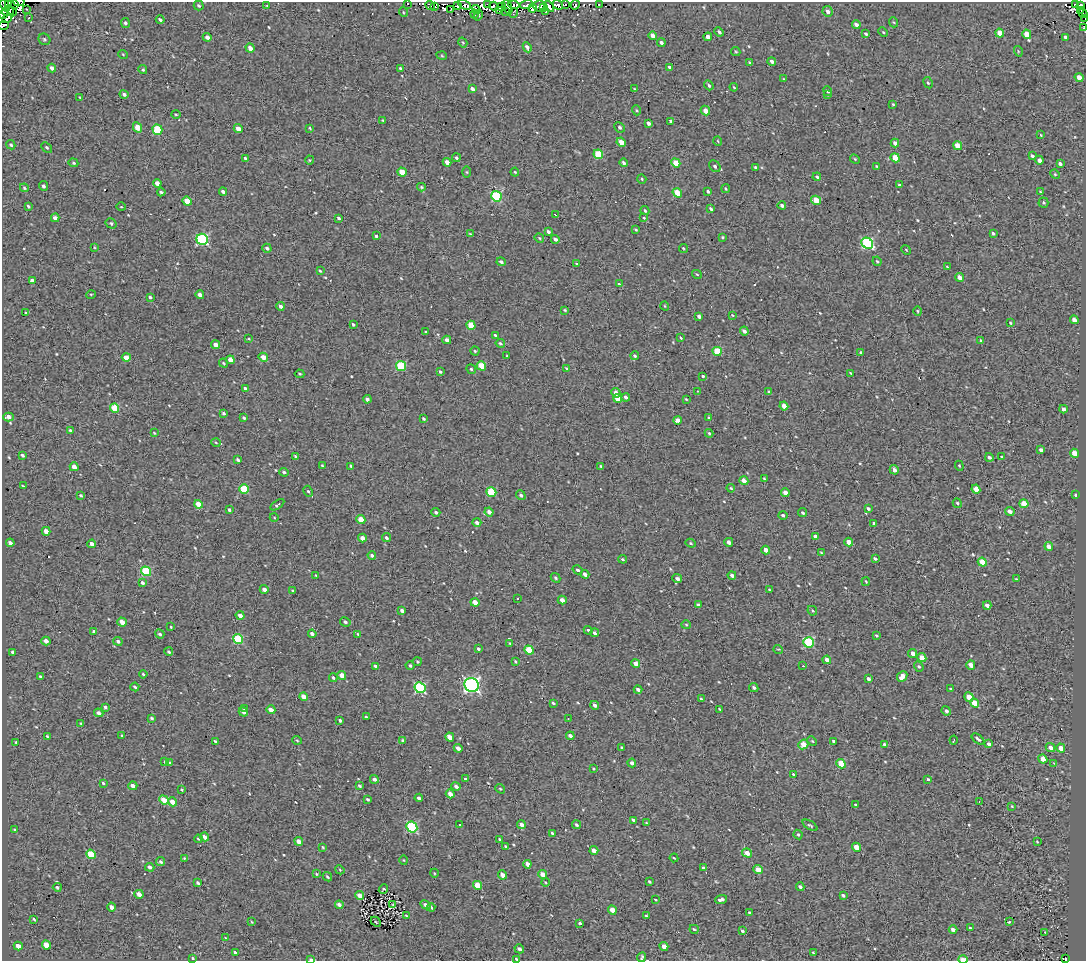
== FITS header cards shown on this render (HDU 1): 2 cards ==
NAXIS1  =                 1084
NAXIS2  =                  959

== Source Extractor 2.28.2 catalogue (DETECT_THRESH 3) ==
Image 1084 x 959 px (HDU 1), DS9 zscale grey, 1 PNG px = 1 image px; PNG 1088 x 963 px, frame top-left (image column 1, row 959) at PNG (2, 2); each listed source drawn as its Kron ellipse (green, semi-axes under 4 px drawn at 4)
Background 0.733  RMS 4.7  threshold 14.2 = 3 sigma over >= 5 px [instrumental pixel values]
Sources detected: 560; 4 with non-positive FLUX_AUTO (blend fragments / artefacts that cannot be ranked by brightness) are neither listed nor drawn; of the other 556, the 500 brightest by FLUX_AUTO listed and drawn (56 fainter detections omitted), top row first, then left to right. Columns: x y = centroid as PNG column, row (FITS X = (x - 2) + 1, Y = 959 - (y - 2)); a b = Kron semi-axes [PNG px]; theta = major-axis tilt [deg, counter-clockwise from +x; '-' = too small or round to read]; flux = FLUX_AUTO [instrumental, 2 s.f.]
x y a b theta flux
19 2 5 2 - 600
9 3 3 3 - 12000
15 3 3 2 - 1900
408 3 3 2 - 340
5 4 6 4 -78 19000
488 4 4 2 - 760
565 4 4 3 - 1200
599 4 2 2 - 290
1076 4 4 3 - 1400
430 5 5 3 - 1800
458 5 3 3 - 5900
465 5 6 4 -28 16000
514 5 5 4 - 9900
526 5 6 3 17 17000
558 5 5 4 - 3000
575 5 4 3 - 1300
1080 5 4 3 - 1800
199 6 5 4 - 520
267 6 3 3 - 290
434 6 3 2 - 5500
494 6 4 3 - 9600
540 6 7 5 -6 4700
549 6 6 3 -53 2200
502 7 4 2 - 1800
507 7 7 2 -68 1000
544 7 3 2 - 320
532 8 4 3 - 9200
27 9 3 2 - 260
451 9 3 2 - 270
476 10 4 3 - 2500
499 10 3 2 - 3800
1081 10 3 2 - 1300
8 11 6 2 13 2500
506 11 3 2 - 360
546 11 3 2 - 280
828 11 5 5 - 1200
12 12 4 3 - 7100
403 12 5 3 - 290
514 13 5 2 - 370
1083 13 4 2 - 1300
474 14 4 3 - 270
2 15 4 2 - 1200
478 15 5 4 - 490
7 18 5 3 - 3600
29 18 3 2 - 470
1085 19 3 2 - 660
160 20 4 3 - 650
893 22 5 3 - 310
125 23 5 4 - 680
856 24 4 3 - 1400
4 26 5 2 - 1200
1084 28 2 2 - 320
719 32 5 3 - 790
883 32 5 3 - 310
1000 33 4 4 - 6000
866 34 4 3 - 600
1027 34 5 4 - 5600
653 36 4 3 - 2100
207 37 4 4 - 1400
708 37 4 3 - 1800
1066 37 4 3 - 950
44 39 6 5 - 600
463 43 5 3 - 320
661 43 4 3 - 700
527 47 5 3 - 1500
250 48 5 4 - 1800
736 51 5 3 - 290
1018 51 5 3 - 270
123 54 5 3 - 270
442 56 5 3 - 290
772 61 4 3 - 1000
749 63 4 3 - 300
670 67 4 3 - 1000
52 68 4 3 - 1100
401 69 4 3 - 760
143 70 4 4 - 480
1079 77 5 4 - 3100
784 79 3 3 - 270
928 83 6 4 -61 460
709 85 5 3 - 590
734 87 4 3 - 330
472 89 4 3 - 1200
634 89 3 3 - 280
827 91 5 4 - 730
124 94 4 4 - 720
827 95 3 3 - 480
80 98 3 2 - 270
893 104 3 2 - 270
636 110 5 3 - 330
705 111 5 4 - 2400
176 114 4 3 - 340
383 120 3 2 - 290
671 121 4 3 - 620
648 123 4 3 - 1500
137 127 5 4 - 4500
620 127 5 5 - 660
310 128 3 2 - 310
238 129 4 4 - 2400
157 130 5 5 - 14000
1041 135 4 3 - 300
718 141 5 3 - 250
621 142 5 4 - 4000
895 143 4 3 - 1300
11 145 5 4 - 550
958 145 5 4 - 4200
47 147 6 4 -44 490
598 154 5 4 - 12000
1032 156 4 3 - 650
245 158 3 3 - 520
456 158 4 4 - 650
895 158 5 4 - 5800
855 159 5 4 - 400
310 160 4 4 - 320
1039 160 4 4 - 1200
447 162 4 4 - 2000
73 163 5 4 - 380
623 163 4 3 - 780
676 163 5 4 - 6100
1060 164 4 3 - 820
715 166 6 5 - 770
876 166 3 3 - 300
756 168 4 3 - 1100
402 172 5 4 - 4400
467 172 5 3 - 330
515 172 4 3 - 290
1055 174 5 4 - 430
817 177 4 3 - 590
642 179 5 4 - 370
157 183 4 3 - 1800
899 185 4 3 - 400
43 186 5 4 - 810
421 187 4 3 - 380
24 188 4 4 - 450
726 189 4 3 - 360
708 191 3 3 - 540
161 192 4 3 - 720
223 192 4 3 - 930
1040 192 3 2 - 340
677 193 5 4 - 7600
496 196 5 5 - 29000
816 200 5 4 - 5800
187 201 5 4 - 6000
1043 203 5 5 - 510
782 205 4 3 - 1100
28 206 4 3 - 530
121 207 4 3 - 270
711 209 4 3 - 630
645 211 4 3 - 410
555 215 4 2 - 250
55 218 4 4 - 1500
339 218 3 3 - 560
644 218 3 2 - 250
111 223 6 5 - 570
636 230 3 2 - 320
548 232 4 3 - 680
993 233 4 3 - 550
470 234 4 3 - 330
376 236 3 3 - 900
722 237 3 2 - 300
539 238 5 4 - 380
202 239 6 5 - 41000
555 239 4 3 - 1100
867 243 6 5 - 38000
94 247 4 2 - 270
267 248 5 4 - 810
683 248 4 3 - 330
906 250 5 4 - 310
877 261 5 4 - 350
501 262 4 4 - 920
577 264 3 3 - 480
947 267 3 2 - 290
320 271 4 3 - 310
697 274 5 3 - 290
960 277 4 3 - 2600
32 281 4 4 - 1300
619 284 4 3 - 360
91 294 5 3 - 260
200 295 4 3 - 1200
150 297 4 3 - 620
280 306 4 3 - 960
665 306 4 3 - 250
565 310 3 3 - 330
918 311 4 3 - 280
26 313 3 2 - 250
732 315 4 3 - 250
699 316 4 3 - 1100
1074 320 4 4 - 2000
1010 323 3 2 - 430
353 324 3 3 - 460
471 325 5 4 - 8300
744 331 4 3 - 1100
426 332 3 2 - 300
495 335 3 3 - 340
681 338 3 2 - 310
248 339 4 2 - 270
447 340 4 3 - 1600
981 341 3 3 - 400
500 343 4 3 - 590
215 345 5 4 - 2000
475 351 4 4 - 430
717 351 5 4 - 10000
860 352 4 3 - 350
507 356 3 2 - 290
635 356 4 3 - 470
126 357 4 4 - 3400
263 357 5 4 - 3200
230 360 4 4 - 2600
224 363 5 3 - 420
401 366 5 5 - 14000
481 366 5 4 - 8700
567 368 4 3 - 450
471 369 5 4 - 590
440 372 3 3 - 450
850 373 3 2 - 380
300 374 5 3 - 360
703 376 3 3 - 2400
245 388 4 3 - 690
697 391 2 2 - 300
769 392 4 3 - 450
616 393 5 4 - 1900
626 397 4 3 - 820
618 398 4 4 - 6300
367 399 4 3 - 960
686 399 3 2 - 250
784 406 4 4 - 3200
115 408 5 4 - 9200
1063 409 4 3 - 1200
224 413 4 3 - 650
8 417 5 4 - 1900
244 418 3 3 - 540
709 418 3 3 - 520
423 419 4 3 - 460
678 420 4 4 - 1600
70 430 4 3 - 390
154 433 4 3 - 270
709 433 4 3 - 390
216 443 5 3 - 310
1041 450 4 3 - 890
1075 453 5 4 - 4400
22 455 4 3 - 620
295 456 4 3 - 530
989 457 4 4 - 750
1002 457 3 2 - 280
238 460 4 3 - 690
322 466 3 2 - 300
351 466 3 3 - 530
601 466 4 3 - 400
959 466 5 4 - 320
74 467 4 4 - 2500
894 470 5 4 - 1300
284 472 4 3 - 610
764 479 4 3 - 340
744 481 4 3 - 3300
23 486 3 2 - 280
731 488 4 3 - 350
244 489 5 4 - 13000
976 489 4 4 - 2900
308 491 6 4 -65 550
491 492 5 4 - 15000
785 493 4 4 - 2100
521 495 5 4 - 790
1076 495 3 3 - 470
81 496 3 3 - 520
957 503 5 4 - 560
198 504 4 4 - 4300
1024 504 5 4 - 5500
277 505 8 3 35 550
868 508 4 3 - 530
229 510 3 3 - 550
1010 511 5 4 - 1500
436 512 4 3 - 620
489 512 4 4 - 1600
803 513 4 3 - 550
783 515 4 3 - 640
274 517 4 3 - 250
361 520 5 4 - 4300
477 522 4 4 - 950
874 524 4 3 - 710
46 531 4 3 - 2500
815 537 4 3 - 1300
362 538 4 4 - 1900
386 538 5 3 - 610
729 542 4 4 - 1400
849 542 4 4 - 3200
10 543 4 3 - 1100
691 543 5 4 - 440
92 544 4 3 - 1900
1049 546 4 4 - 2100
766 550 4 4 - 2200
821 553 4 3 - 280
372 555 4 4 - 740
623 559 4 3 - 490
875 559 3 3 - 580
982 562 5 4 - 7200
578 570 5 4 - 690
146 571 5 4 - 16000
585 574 4 3 - 1700
316 575 3 2 - 390
732 575 4 3 - 1100
555 578 5 4 - 510
677 579 5 4 - 1100
1016 579 3 2 - 260
866 581 4 3 - 310
142 583 4 3 - 810
264 589 4 4 - 1500
769 590 3 2 - 300
293 591 3 2 - 370
517 598 3 2 - 270
562 600 4 3 - 2300
475 602 4 4 - 2900
698 605 4 3 - 850
987 605 4 3 - 1200
402 611 4 3 - 1100
812 611 5 4 - 430
240 615 4 4 - 1700
122 622 4 4 - 3700
345 622 5 4 - 730
686 625 5 4 - 360
171 627 3 2 - 270
588 630 4 3 - 600
94 631 4 3 - 730
594 633 4 3 - 910
160 634 5 4 - 640
312 634 4 3 - 1100
358 634 4 3 - 410
876 635 4 3 - 420
238 639 5 4 - 17000
46 641 4 3 - 2100
118 641 5 4 - 770
809 642 5 5 - 25000
510 643 3 3 - 330
478 649 3 3 - 590
778 649 5 3 - 260
529 650 5 4 - 8900
12 652 4 3 - 770
169 652 4 4 - 480
913 653 4 4 - 1900
922 658 4 4 - 4100
827 660 4 3 - 2300
515 661 4 3 - 360
417 662 4 3 - 360
636 663 4 4 - 2800
410 665 4 4 - 570
971 665 4 4 - 3300
376 666 4 3 - 1000
803 666 3 3 - 320
919 667 5 4 - 510
143 674 4 4 - 380
342 675 4 4 - 4000
40 676 3 3 - 420
902 676 6 4 46 3500
333 678 4 3 - 440
868 679 4 3 - 960
472 685 7 6 - 91000
135 687 4 3 - 400
420 688 6 5 - 35000
754 688 5 4 - 580
951 689 3 2 - 390
638 690 4 3 - 1100
304 697 4 4 - 3000
969 697 5 4 - 5400
701 699 4 3 - 340
553 703 3 3 - 420
974 703 5 4 - 6000
595 705 4 3 - 1300
105 707 4 3 - 700
244 708 4 3 - 640
720 709 4 3 - 280
271 710 4 3 - 3200
946 711 5 4 - 920
243 712 5 4 - 770
99 713 5 4 - 1500
366 717 3 3 - 430
151 718 3 3 - 470
568 719 2 2 - 320
340 720 3 3 - 500
81 723 3 2 - 280
47 736 3 3 - 360
122 736 3 3 - 430
570 736 4 3 - 1400
450 737 4 4 - 3300
978 739 7 3 -38 710
297 740 5 3 - 260
954 740 4 2 - 330
215 741 3 3 - 380
403 741 4 3 - 820
812 741 5 3 - 300
833 741 3 3 - 530
16 742 3 2 - 320
803 744 5 4 - 5200
884 744 4 3 - 570
989 744 4 3 - 1300
1050 747 5 4 - 1500
458 748 4 3 - 1500
622 748 3 3 - 570
1061 748 4 4 - 2900
1043 759 4 4 - 2600
165 762 3 2 - 440
170 763 4 3 - 440
632 763 4 4 - 950
1054 763 4 4 - 260
841 764 5 4 - 9100
593 769 3 2 - 290
793 774 3 2 - 280
374 779 4 4 - 1100
465 779 3 3 - 990
928 779 4 3 - 450
103 783 3 3 - 380
133 786 4 3 - 2500
360 786 3 3 - 520
456 786 5 3 - 1200
182 789 3 3 - 310
500 789 5 4 - 390
450 794 4 4 - 2500
419 798 4 3 - 1000
367 799 3 3 - 460
164 800 5 4 - 5800
979 801 3 2 - 280
173 802 5 4 - 3900
856 805 3 2 - 340
1012 806 4 3 - 260
633 820 4 3 - 660
646 823 3 2 - 250
459 825 3 3 - 650
521 825 4 4 - 1400
576 825 5 3 - 600
810 825 8 3 -32 460
412 827 6 5 - 30000
15 830 3 2 - 360
552 833 3 3 - 370
798 834 5 3 - 390
205 837 4 3 - 1400
198 839 4 3 - 310
499 839 3 3 - 440
299 841 4 3 - 2000
1037 841 4 4 - 280
506 846 4 2 - 390
323 847 3 3 - 290
856 847 4 4 - 4700
594 850 4 3 - 2300
747 853 5 4 - 2600
91 854 5 4 - 11000
184 858 3 3 - 350
674 858 4 3 - 250
404 860 5 3 - 250
160 862 4 4 - 720
527 864 4 3 - 1500
150 867 4 4 - 850
703 868 4 3 - 650
340 870 5 3 - 310
758 870 5 4 - 5200
434 873 4 3 - 270
316 874 3 3 - 310
543 874 4 4 - 4100
503 875 4 3 - 3000
327 877 5 3 - 410
649 881 3 3 - 410
545 882 4 3 - 250
198 883 3 3 - 560
477 885 5 4 - 6800
57 887 4 4 - 520
800 887 4 3 - 860
383 889 5 2 - 400
139 894 4 4 - 2000
360 895 4 4 - 2900
843 895 4 3 - 590
655 899 3 2 - 250
721 899 6 4 19 1200
393 904 3 2 - 270
339 905 4 3 - 1400
426 905 5 3 - 1100
111 907 4 3 - 1800
431 907 4 3 - 450
612 910 4 4 - 2200
749 913 3 3 - 460
406 915 3 2 - 280
646 916 3 3 - 410
34 919 3 2 - 380
252 922 4 3 - 250
376 922 6 4 -43 350
1009 922 3 3 - 770
579 923 3 3 - 2200
970 928 3 3 - 370
694 929 5 3 - 420
953 930 4 3 - 1300
742 931 4 3 - 630
1045 932 3 2 - 280
226 938 4 2 - 270
46 945 5 4 - 5800
18 946 4 4 - 3000
664 946 4 4 - 2600
519 949 5 4 - 1000
235 952 4 3 - 680
813 953 3 2 - 300
642 957 5 3 - 520
193 958 4 3 - 450
311 959 4 3 - 850
516 959 4 2 - 390
963 959 5 3 - 4600
1066 959 3 3 - 770
At the frame edge (FLAGS 8, measured only in part): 14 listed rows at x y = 19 2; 9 3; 15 3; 408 3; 5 4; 2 15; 1085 19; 4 26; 1084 28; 193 958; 311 959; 516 959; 963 959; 1066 959
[56 fainter detections neither listed nor drawn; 4 non-positive-flux detections neither listed nor drawn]